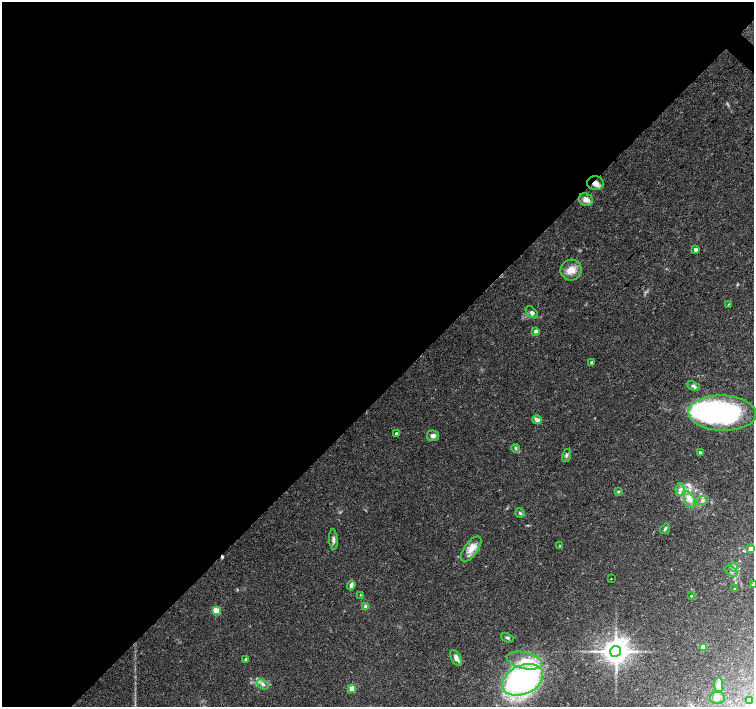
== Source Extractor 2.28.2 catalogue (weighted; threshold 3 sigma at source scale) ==
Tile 5 of 4 x 4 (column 1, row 2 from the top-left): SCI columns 6-1509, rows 3045-4453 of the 6024 x 6024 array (HDU 1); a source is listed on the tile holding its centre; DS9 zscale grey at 2 x 2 block average (1 PNG px = mean of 2 x 2 image px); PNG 756 x 709 px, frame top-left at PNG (2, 2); each listed source drawn as its Kron ellipse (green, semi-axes under 4 px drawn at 4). Shown black and unused: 56% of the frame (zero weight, under 3 of 4 exposures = <1% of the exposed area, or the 3 px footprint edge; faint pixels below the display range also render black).
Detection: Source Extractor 2.28.2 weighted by HDU 2 'WHT'; one run over the whole footprint, this tile lists its part. Background 0.07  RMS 0.0051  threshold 0.0228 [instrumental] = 3 sigma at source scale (4.5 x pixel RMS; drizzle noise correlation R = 1.50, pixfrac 1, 0.0396/0.0396 arcsec/px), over >= 5 px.
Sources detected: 55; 2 inside a brighter object's white glare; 1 cosmic-ray / hot-pixel residue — neither listed nor drawn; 4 inside a brighter listed object's ellipse — not listed separately; the other 48 listed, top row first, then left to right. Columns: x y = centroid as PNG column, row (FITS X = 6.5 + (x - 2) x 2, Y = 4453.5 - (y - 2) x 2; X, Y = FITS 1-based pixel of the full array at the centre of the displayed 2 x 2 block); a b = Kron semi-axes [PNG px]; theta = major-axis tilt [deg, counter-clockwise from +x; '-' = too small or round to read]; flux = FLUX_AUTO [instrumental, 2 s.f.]
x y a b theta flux
596 183 8 7 - 7.3
586 200 7 6 - 7
695 249 2 2 - 6.9
571 270 10 10 - 12
728 304 3 2 - 0.68
532 312 7 4 -44 3.2
536 331 3 3 - 5.5
591 362 3 3 - 1.6
693 386 7 3 -23 2.8
722 413 34 17 -2 200
537 420 5 4 - 4.9
396 433 3 2 - 2.5
433 436 6 5 - 4.1
515 448 4 3 - 1.7
700 452 4 3 - 2.3
567 455 7 3 73 2.2
680 489 7 4 82 4.1
618 492 4 3 - 1.5
689 499 8 5 -69 6.3
702 501 6 4 19 2.9
520 513 5 4 - 2.3
665 529 6 3 53 2.2
333 540 10 4 -86 3.6
560 546 3 3 - 0.88
471 549 15 6 54 12
751 549 3 3 - 5.5
733 567 4 3 - 2.2
731 571 7 4 -38 3.3
611 579 2 2 - 0.7
753 584 3 2 - 0.93
351 585 5 3 - 4.7
734 589 2 2 - 0.77
361 595 3 2 - 0.8
691 596 3 2 - 0.94
366 607 3 3 - 13
216 611 3 3 - 45
507 638 7 3 -22 2
703 647 3 3 - 22
616 651 5 5 - 1600
456 658 9 5 -60 6.5
246 659 3 3 - 3
525 660 18 8 -12 21
522 680 21 14 24 270
263 684 6 4 -33 3.3
719 685 8 4 -88 8.8
352 689 3 3 - 25
717 698 7 6 - 4.3
750 700 3 3 - 1.6
Overlapping masked pixels (flux is a lower limit): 1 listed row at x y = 596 183
Diffuse or blended objects may show on this block-average render without a row.